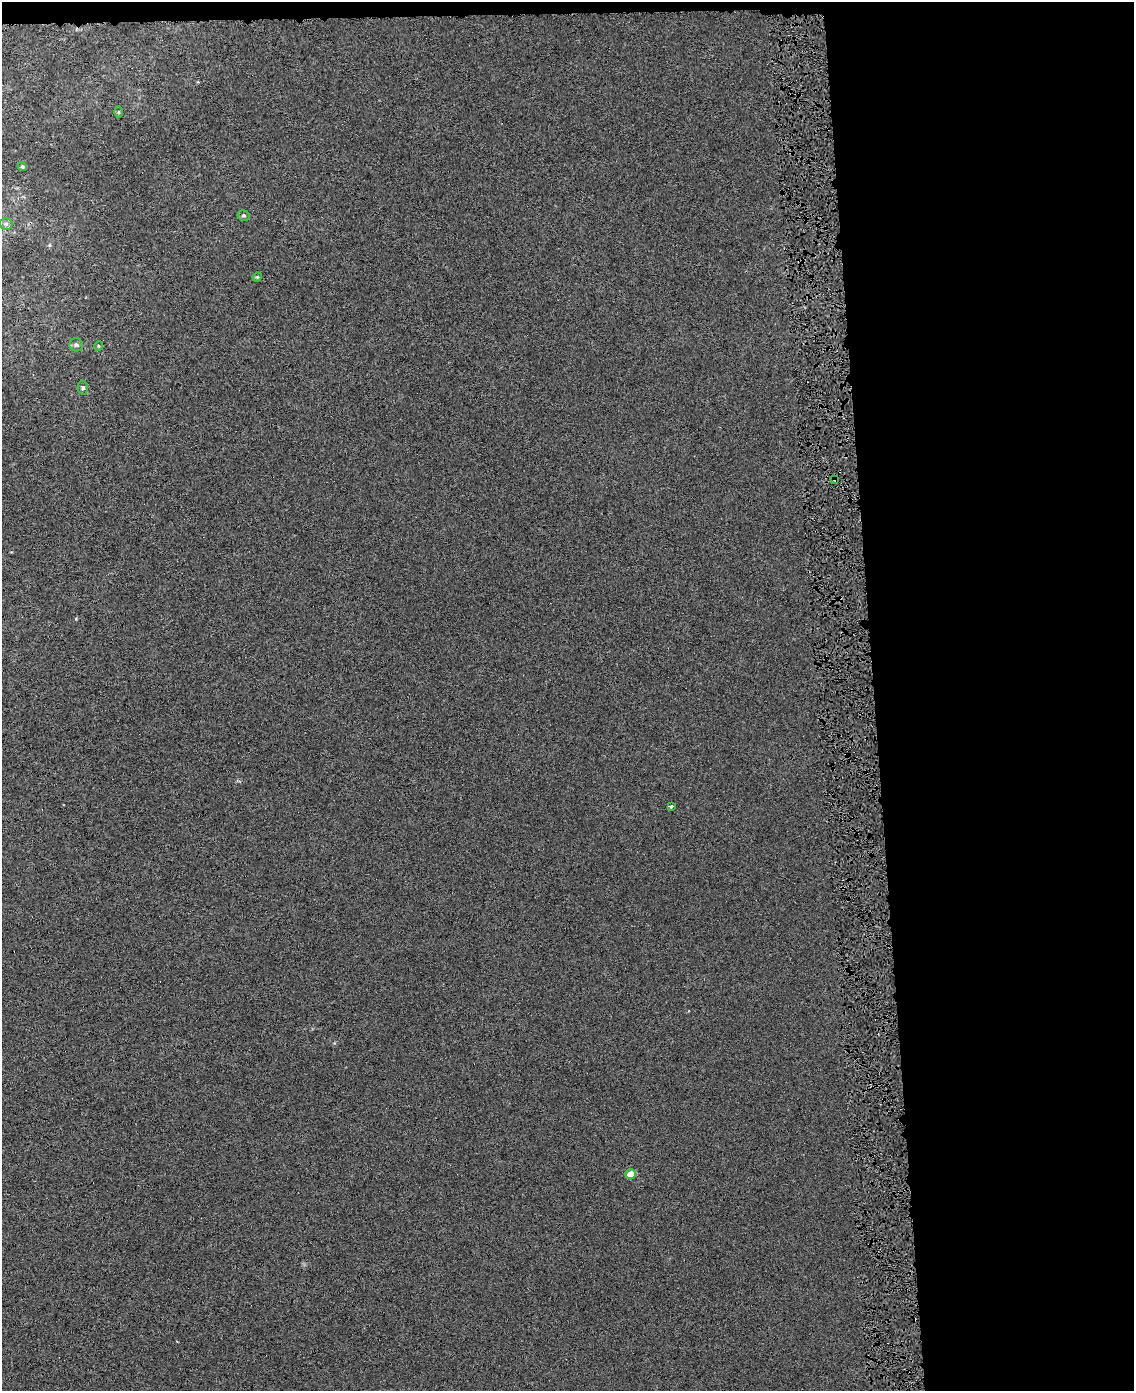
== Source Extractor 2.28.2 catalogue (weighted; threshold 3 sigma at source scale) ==
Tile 4 of 4 x 3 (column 4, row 1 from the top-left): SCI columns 3423-4554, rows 2822-4210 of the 4580 x 4213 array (HDU 1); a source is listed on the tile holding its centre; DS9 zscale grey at full resolution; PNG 1136 x 1393 px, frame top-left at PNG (2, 2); each listed source drawn as its Kron ellipse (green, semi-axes under 4 px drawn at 4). Shown black and unused: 24% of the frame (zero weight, under 4 of 8 exposures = <1% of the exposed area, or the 3 px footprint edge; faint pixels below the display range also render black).
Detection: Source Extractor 2.28.2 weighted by HDU 2 'WHT'; one run over the whole footprint, this tile lists its part. Background 6.73e-05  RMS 0.0013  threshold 0.00551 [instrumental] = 3 sigma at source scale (4.09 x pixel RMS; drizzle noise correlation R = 1.36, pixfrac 0.8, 0.0396/0.0396 arcsec/px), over >= 5 px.
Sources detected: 11; all 11 listed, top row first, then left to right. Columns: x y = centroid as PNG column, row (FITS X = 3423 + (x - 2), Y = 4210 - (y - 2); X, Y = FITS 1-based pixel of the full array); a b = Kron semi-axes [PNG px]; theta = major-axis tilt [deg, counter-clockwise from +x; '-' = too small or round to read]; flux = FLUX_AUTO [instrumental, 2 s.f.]
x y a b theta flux
119 112 6 4 -90 0.12
22 167 5 4 - 0.16
244 215 6 5 - 0.2
6 224 6 6 - 0.28
257 277 5 4 - 0.13
76 345 7 6 - 0.27
98 346 5 3 - 0.1
83 388 7 5 89 0.22
835 479 4 3 - 0.31
671 806 3 3 - 1.1
631 1174 5 5 - 1.2
Overlapping masked pixels (flux is a lower limit): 1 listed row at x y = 835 479